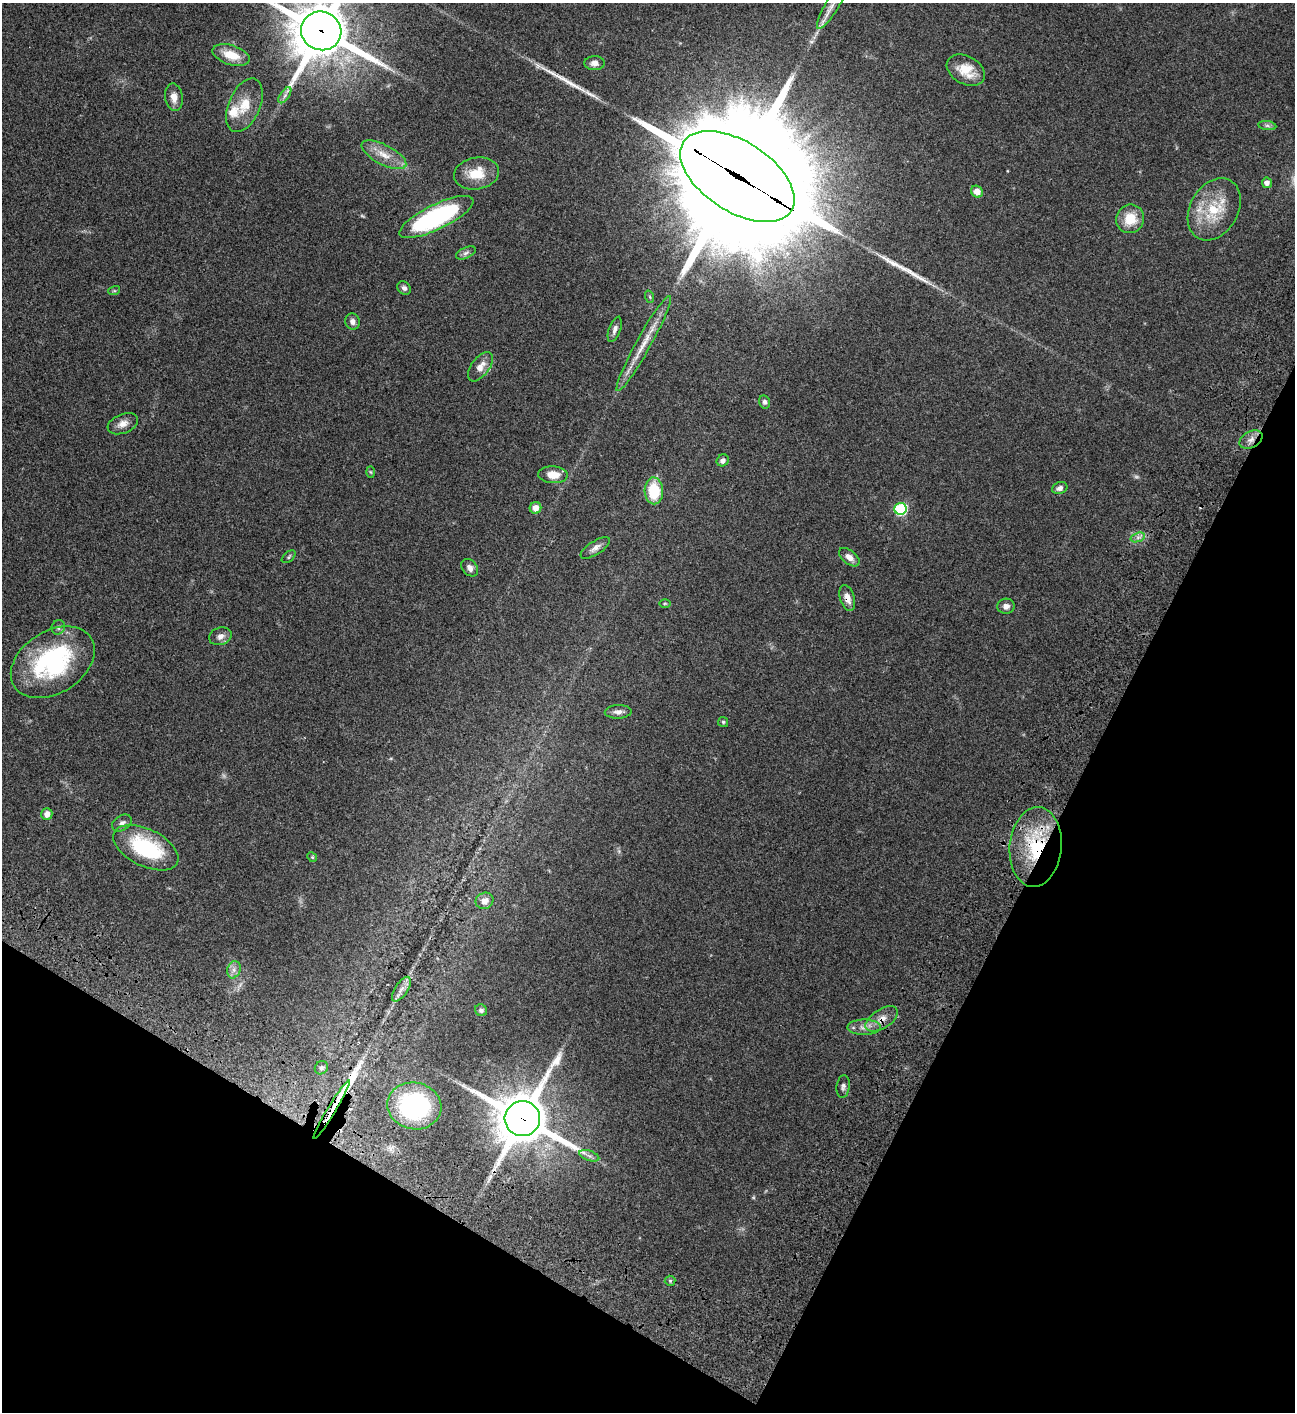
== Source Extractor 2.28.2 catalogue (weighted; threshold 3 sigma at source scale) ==
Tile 15 of 4 x 4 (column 3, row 4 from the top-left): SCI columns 3090-4382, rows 203-1612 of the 6050 x 6047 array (HDU 1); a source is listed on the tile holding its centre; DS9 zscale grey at full resolution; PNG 1297 x 1414 px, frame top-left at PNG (2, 3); each listed source drawn as its Kron ellipse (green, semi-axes under 4 px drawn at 4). Shown black and unused: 26% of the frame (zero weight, under 3 of 4 exposures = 13% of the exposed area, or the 3 px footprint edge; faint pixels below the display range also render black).
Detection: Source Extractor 2.28.2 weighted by HDU 2 'WHT'; one run over the whole footprint, this tile lists its part. Background 0.0649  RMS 0.0059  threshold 0.0264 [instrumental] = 3 sigma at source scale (4.5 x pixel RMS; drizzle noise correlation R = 1.50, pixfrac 1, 0.05/0.05 arcsec/px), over >= 5 px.
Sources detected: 73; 1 too faint to see at this stretch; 4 long thin detections or spike segments (spike, bleed or trail) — neither listed nor drawn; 2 inside a brighter listed object's ellipse — not listed separately; the other 66 listed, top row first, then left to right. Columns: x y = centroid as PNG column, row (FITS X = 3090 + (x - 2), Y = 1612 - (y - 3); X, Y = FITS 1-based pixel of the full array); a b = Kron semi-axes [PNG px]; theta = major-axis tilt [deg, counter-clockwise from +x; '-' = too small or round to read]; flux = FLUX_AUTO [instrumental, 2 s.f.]
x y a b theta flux
833 4 28 6 59 7
321 31 20 19 - 3500
231 55 19 9 -18 11
594 63 10 7 0 3
966 70 20 14 -29 11
285 95 9 4 55 1.8
174 97 14 8 -81 4.8
244 105 28 16 66 13
1267 126 9 4 -8 1.4
384 155 25 10 -28 8.1
477 173 23 16 10 13
737 176 64 35 -33 29000
1267 183 5 5 - 2.9
977 192 6 5 - 4.4
1214 209 33 24 60 25
436 217 41 12 26 89
1130 219 14 13 - 12
466 253 10 5 25 1.7
404 288 7 6 - 1.9
114 291 6 4 17 0.68
650 297 6 4 -71 0.72
352 321 8 7 - 2.5
615 329 13 6 71 2.4
644 344 54 7 61 12
480 367 17 9 53 5.4
765 402 6 5 - 1.5
123 424 16 9 21 4.4
1251 439 12 8 28 3.7
723 460 6 5 - 2
370 472 6 4 -88 0.57
553 475 15 8 -3 7.4
1060 488 8 6 21 2.5
654 491 13 9 -88 21
535 508 6 5 - 4.3
901 509 6 6 - 60
1138 537 7 4 19 1.8
595 548 17 6 33 3.2
289 557 8 4 40 0.91
849 557 12 6 -39 3.5
470 568 10 7 -48 2.8
847 598 13 7 -72 4.2
665 603 6 3 0 0.59
1006 606 8 7 - 2.7
58 627 7 6 - 1.7
220 636 11 8 19 3.2
53 662 45 31 33 75
618 712 13 6 3 2.7
723 722 5 5 - 0.77
47 814 6 5 - 3.7
122 823 11 7 33 2.1
1036 847 40 26 84 43
146 848 35 18 -26 44
312 857 5 4 - 0.63
484 901 9 8 - 4.3
234 970 9 6 71 2.4
401 989 14 6 56 3.3
481 1010 6 5 - 1.4
882 1019 18 9 33 5.8
864 1027 16 7 0 4.1
321 1068 7 6 - 1.3
843 1086 11 6 81 1.9
414 1106 27 23 -11 60
332 1110 34 4 59 9.1
522 1118 18 17 - 3100
589 1156 10 5 -19 1.8
670 1281 5 5 - 0.82
Overlapping masked pixels (flux is a lower limit): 8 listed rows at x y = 321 31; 737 176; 1251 439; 847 598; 1036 847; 882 1019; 332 1110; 522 1118
Isophote crosses this tile's border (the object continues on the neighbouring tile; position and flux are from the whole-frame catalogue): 2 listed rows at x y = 833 4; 321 31